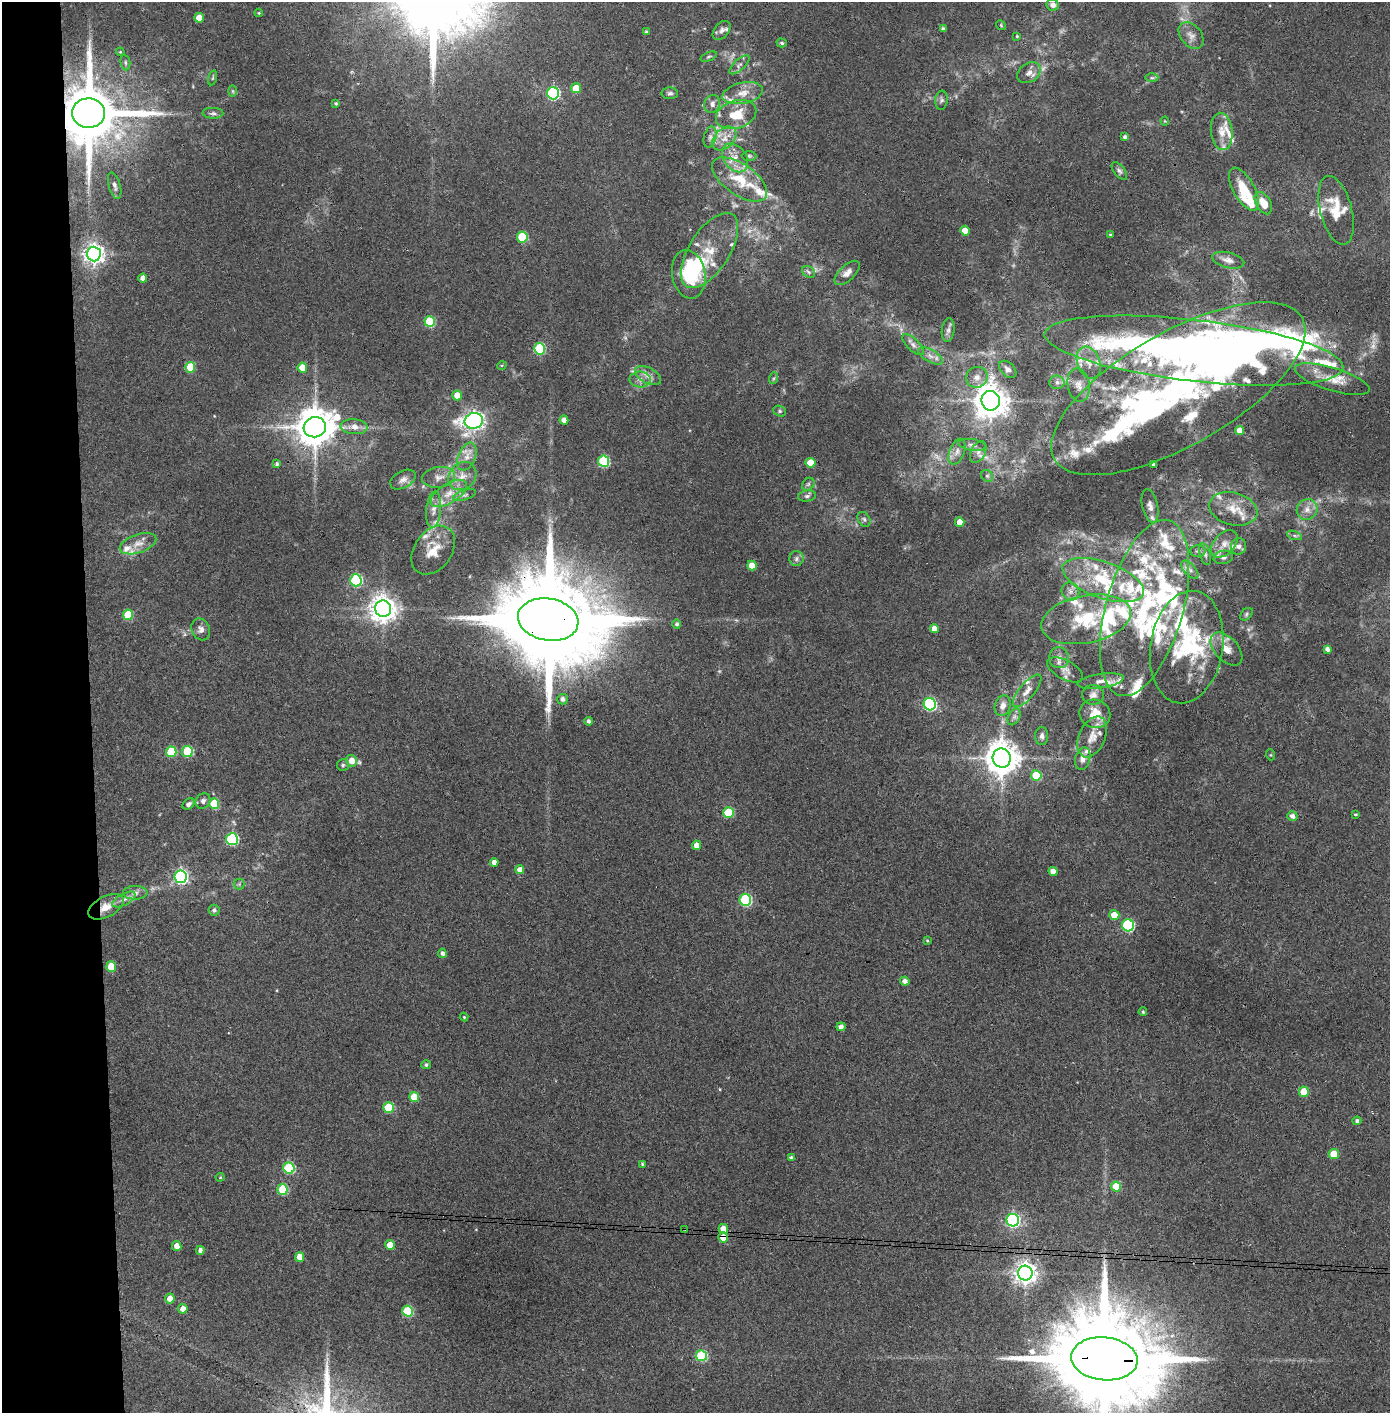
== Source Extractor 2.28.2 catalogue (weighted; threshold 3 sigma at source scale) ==
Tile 4 of 3 x 3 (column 1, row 2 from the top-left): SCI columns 80-1467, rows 1415-2825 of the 4323 x 4241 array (HDU 1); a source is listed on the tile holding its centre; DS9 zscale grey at full resolution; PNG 1392 x 1415 px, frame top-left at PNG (2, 2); each listed source drawn as its Kron ellipse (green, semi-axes under 4 px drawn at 4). Shown black and unused: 7% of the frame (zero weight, under 3 of 4 exposures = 6% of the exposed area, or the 3 px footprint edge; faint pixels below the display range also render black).
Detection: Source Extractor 2.28.2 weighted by HDU 2 'WHT'; one run over the whole footprint, this tile lists its part. Background 0.0843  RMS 0.0065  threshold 0.0293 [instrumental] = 3 sigma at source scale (4.5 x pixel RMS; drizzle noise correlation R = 1.50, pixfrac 1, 0.05/0.05 arcsec/px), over >= 5 px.
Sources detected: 282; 11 too faint to see at this stretch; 3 inside a brighter object's white glare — neither listed nor drawn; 68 inside a brighter listed object's ellipse — not listed separately; the other 200 listed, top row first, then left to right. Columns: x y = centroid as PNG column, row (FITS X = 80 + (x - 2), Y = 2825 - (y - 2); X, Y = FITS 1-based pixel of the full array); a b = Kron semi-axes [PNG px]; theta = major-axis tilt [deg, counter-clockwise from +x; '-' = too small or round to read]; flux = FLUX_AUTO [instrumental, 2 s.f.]
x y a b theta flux
1053 5 6 6 - 3.3
259 13 4 4 - 0.67
199 18 5 4 - 8.2
1001 25 5 4 - 0.81
943 29 4 3 - 1.7
722 30 11 7 49 2.7
646 32 4 3 - 1.6
1191 35 15 10 -50 4.9
1017 36 4 3 - 0.72
782 43 5 4 - 1.2
120 52 4 4 - 0.66
709 57 8 4 22 1.1
125 62 8 5 -84 1.2
739 65 13 5 42 2.5
1029 73 13 9 35 4.3
213 78 7 3 76 0.76
1152 78 6 4 0 1.1
576 88 5 5 - 12
233 91 6 4 -89 0.8
553 93 6 6 - 88
670 93 8 5 -1 1.6
743 93 20 10 12 8.4
941 100 9 6 85 1.8
336 103 3 3 - 0.89
712 104 9 8 - 3.1
89 113 16 14 -3 7000
213 113 10 5 -2 1.8
736 115 21 14 17 16
1165 121 4 4 - 0.61
1222 131 19 11 -84 7.1
710 137 10 6 75 2.4
1125 137 4 3 - 1.7
724 138 14 9 45 6.8
749 156 7 5 -1 1.2
735 158 16 11 -55 8.5
1119 171 10 5 -52 1.9
739 179 32 15 -34 23
115 186 14 6 -74 2.5
1244 189 24 10 -60 20
1263 203 12 7 -60 9.9
1336 210 35 16 -76 18
965 231 5 4 - 7.5
1110 235 4 2 - 0.57
522 237 5 5 - 34
709 250 43 20 57 25
94 254 7 7 - 410
1228 260 16 7 -13 4.1
808 272 7 5 -37 1.4
847 273 16 7 43 4.1
689 274 24 16 -79 36
143 278 4 4 - 3.7
430 322 5 5 - 35
948 330 12 6 83 2.3
913 345 14 6 -43 3
539 349 6 5 - 53
1194 351 150 31 -6 670
930 356 13 6 -30 3.7
1089 363 17 11 -68 8.5
502 365 5 3 - 0.63
190 367 5 5 - 23
302 368 5 5 - 10
1008 369 10 6 -45 2.8
648 376 14 7 -29 4.4
977 377 11 10 - 4.4
774 378 6 4 71 0.89
640 379 10 8 0 3.7
1332 379 39 11 -17 14
1057 382 7 6 - 2.4
1079 385 17 11 -79 6.4
1178 389 143 56 30 270
457 395 5 4 - 7.9
991 401 10 9 - 1100
780 411 6 5 - 1.2
564 420 4 4 - 4.2
474 421 9 8 - 280
315 427 11 10 - 2000
354 427 13 7 -4 5.4
1240 430 4 4 - 4.7
972 445 14 6 -9 2.7
957 452 13 7 68 3.9
978 452 11 7 63 3.2
467 457 15 8 66 5.3
604 461 6 5 - 50
810 463 5 5 - 10
277 464 4 4 - 1.6
1154 464 4 3 - 2.1
462 476 15 13 47 8.1
987 476 6 5 - 1.2
439 477 16 10 8 5.7
403 480 14 8 29 3.7
808 484 7 5 45 1.4
449 494 20 10 32 9.9
465 495 12 5 18 2
807 496 9 5 8 1.7
1150 506 17 8 -77 3.6
1233 509 24 16 -15 14
1307 509 11 10 - 5.1
434 510 18 7 85 5.4
864 519 8 5 -57 1.7
960 522 5 4 - 8.1
1294 535 8 3 -19 1.4
138 544 19 9 19 6.5
1224 544 16 10 47 6.5
1239 546 8 7 - 2.7
433 550 27 18 55 15
1198 551 7 6 - 1.5
1205 554 11 5 -73 2.1
1223 557 9 6 10 2.3
796 559 7 7 - 2.1
752 565 5 4 - 7.9
1190 570 11 5 -47 2.6
356 580 6 6 - 69
1103 580 43 18 -19 36
1070 591 9 8 - 3.3
1144 608 91 38 74 120
383 609 8 8 - 780
1246 614 7 5 44 1.2
128 615 5 5 - 23
548 619 30 21 -10 22000
1086 619 46 23 11 39
677 624 4 4 - 1.6
201 629 11 9 -67 3.3
934 629 4 4 - 5.6
1187 647 57 36 81 69
1226 649 20 11 -48 8.6
1327 649 4 4 - 2.5
1059 658 10 9 - 3.8
1065 670 20 9 -28 4.7
1101 681 23 7 8 5.4
1027 691 20 7 50 5.2
1093 695 11 10 - 3.2
562 699 5 5 - 2.5
930 704 6 6 - 95
1003 706 10 7 73 4.5
1095 714 15 14 - 12
1014 717 9 5 65 2.2
588 721 4 4 - 1.8
1042 736 9 6 88 2.3
1092 737 21 13 66 9.5
171 752 5 5 - 30
187 752 5 5 - 39
1271 755 5 3 - 0.62
1002 758 9 9 - 1300
1083 758 11 7 74 3.3
352 761 6 5 - 6.7
343 765 6 6 - 1.2
1036 775 5 5 - 24
203 801 8 7 - 2.5
189 804 7 5 36 2.1
214 804 5 5 - 30
728 813 5 5 - 32
1355 814 4 4 - 0.91
1292 816 5 5 - 2.6
232 839 6 6 - 68
697 845 5 4 - 5.7
494 862 4 4 - 4
520 870 4 4 - 4.8
1053 871 4 4 - 5.3
181 877 6 6 - 140
239 884 5 5 - 1
135 893 12 6 0 2.9
124 899 13 5 28 3.3
745 900 6 6 - 64
106 907 19 10 28 8.5
214 910 5 5 - 1.8
1114 915 5 5 - 8.4
1128 925 6 6 - 77
927 940 3 3 - 0.63
442 953 4 4 - 2.1
111 967 5 5 - 16
905 981 4 4 - 3.2
1143 1012 4 3 - 0.87
464 1017 4 4 - 0.63
841 1027 4 4 - 2.7
426 1065 5 4 - 1.3
1304 1092 5 5 - 18
414 1097 5 5 - 15
388 1108 5 5 - 28
1357 1121 4 4 - 1.5
1334 1154 5 5 - 13
791 1157 3 3 - 1.3
642 1164 3 3 - 0.77
289 1168 6 5 - 52
220 1177 4 4 - 0.61
1116 1186 5 5 - 15
283 1190 5 5 - 33
1013 1220 6 6 - 140
685 1229 3 2 - 0.69
723 1229 5 4 - 8.1
723 1237 5 4 - 12
390 1245 5 4 - 9.3
177 1246 5 4 - 5.7
200 1250 4 4 - 2.4
300 1257 5 4 - 9.1
1025 1273 7 7 - 480
170 1299 5 4 - 8
183 1309 5 5 - 4.6
408 1311 5 5 - 36
701 1356 5 5 - 45
1104 1359 33 21 -6 21000
Overlapping masked pixels (flux is a lower limit): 8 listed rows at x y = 89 113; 1194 351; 548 619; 106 907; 685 1229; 723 1229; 723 1237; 1104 1359
Isophote crosses this tile's border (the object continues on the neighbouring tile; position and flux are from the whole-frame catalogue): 2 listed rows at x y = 1194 351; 1104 1359